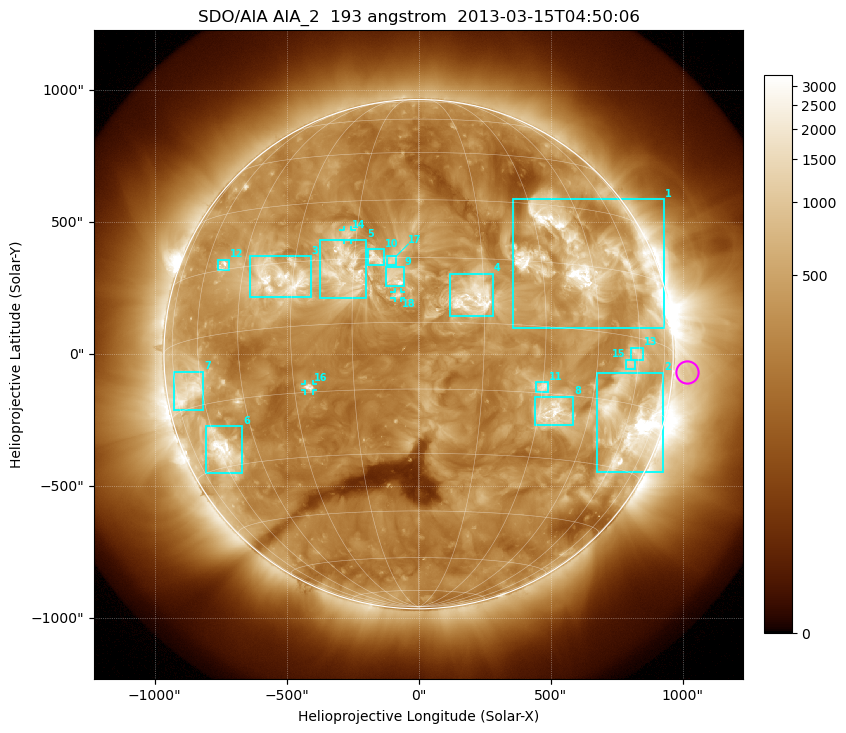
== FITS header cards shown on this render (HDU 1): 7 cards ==
TELESCOP= 'SDO/AIA'
INSTRUME= 'AIA_2'
WAVELNTH=                  193
WAVEUNIT= 'angstrom'
DATE-OBS= '2013-03-15T04:50:06.84'
CTYPE1  = 'HPLN-TAN'
CTYPE2  = 'HPLT-TAN'

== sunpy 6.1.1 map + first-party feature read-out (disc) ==
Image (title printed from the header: SDO/AIA AIA_2  193 angstrom  2013-03-15T04:50:06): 1024 x 1024 px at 2.4 arcsec/px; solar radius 965 arcsec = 402 px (full disc in frame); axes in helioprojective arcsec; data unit not stated in the header (colour bar unlabelled)
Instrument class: DISC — disc imager (sunpy class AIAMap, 193 A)
Bright regions (active regions / flare kernels): reference = the median radial profile (limb darkening/brightening removed); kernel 9 px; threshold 5 sigma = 714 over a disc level ~302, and >= 1.15x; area >= 12 px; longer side >= 10 px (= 24 arcsec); searched inside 0.97 R_sun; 18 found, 18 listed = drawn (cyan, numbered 1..; 3 of them under ~33 arcsec drawn as corner ticks so the feature stays visible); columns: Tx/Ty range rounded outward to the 5 arcsec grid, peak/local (2 s.f.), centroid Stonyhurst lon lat
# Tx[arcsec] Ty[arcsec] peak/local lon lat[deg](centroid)
1 355..930 95..590 16 +43 +16
2 675..930 -450..-70 21 +61 -19
3 -640..-405 215..375 9.8 -34 +11
4 120..280 145..305 9.2 +13 +6
5 -375..-200 210..435 5.9 -17 +12
6 -810..-665 -450..-270 10 -59 -26
7 -930..-815 -210..-65 6.8 -67 -11
8 440..585 -270..-160 9.2 +34 -19
9 -125..-55 260..330 6.5 -5 +10
10 -195..-130 335..400 5.4 -10 +15
11 445..495 -145..-105 6.4 +30 -14
12 -760..-720 320..360 6.4 -53 +16
13 805..855 -25..25 4.2 +59 -4
14 -285..-255 435..470 4.3 -17 +21
15 785..820 -55..-20 4 +57 -6
16 -430..-400 -140..-110 5.3 -26 -14
17 -120..-85 335..375 3.9 -6 +14
18 -90..-65 210..235 4.6 -5 +6
Off-limb structures (1.02-1.3 R_sun): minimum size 162 px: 2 found; the strongest spans PA ~230..300 deg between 1.02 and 1.3 R_sun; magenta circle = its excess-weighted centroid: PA ~265 deg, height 1.06 R_sun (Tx ~1020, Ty ~-70 arcsec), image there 1.9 x the reference